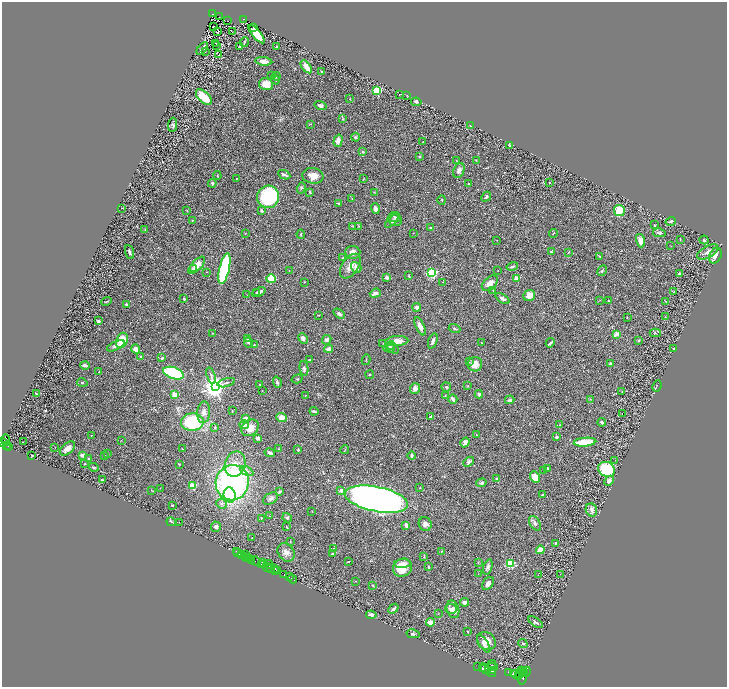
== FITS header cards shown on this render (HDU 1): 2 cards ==
NAXIS1  =                 1450
NAXIS2  =                 1369

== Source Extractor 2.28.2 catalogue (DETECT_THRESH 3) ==
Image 1450 x 1369 px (HDU 1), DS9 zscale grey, zoomed out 1/2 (1 PNG px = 2 x 2 image px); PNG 729 x 689 px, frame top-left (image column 2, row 1369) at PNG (2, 2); each listed source drawn as its Kron ellipse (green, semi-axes under 4 px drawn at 4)
Background 0.391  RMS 0.028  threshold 0.085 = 3 sigma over >= 5 px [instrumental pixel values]
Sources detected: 392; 53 cannot appear on this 1/2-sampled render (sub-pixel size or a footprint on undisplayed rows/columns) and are neither listed nor drawn; the other 339 listed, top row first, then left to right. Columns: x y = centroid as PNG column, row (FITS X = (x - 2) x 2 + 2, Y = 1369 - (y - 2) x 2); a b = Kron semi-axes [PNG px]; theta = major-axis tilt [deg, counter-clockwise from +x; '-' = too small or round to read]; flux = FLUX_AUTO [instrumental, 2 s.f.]
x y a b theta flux
213 14 3 2 - 79
219 17 2 1 - 2.5
244 19 3 2 - 44
228 21 2 1 - 1.4
213 26 2 1 - 1.9
254 28 3 3 - 11
218 31 2 1 - 44
232 32 2 1 - 1.3
257 34 11 4 -49 120
244 42 5 2 - 7
216 43 2 1 - 1.1
216 45 3 1 - 1.2
240 46 3 2 - 8.4
276 47 2 2 - 5.4
202 49 7 2 52 16
205 51 2 1 - 36
219 55 3 2 - 3.1
264 61 8 4 -6 40
306 67 7 4 -51 56
322 72 3 2 - 3.3
272 76 3 2 - 4.1
276 76 4 3 - 12
275 80 4 3 - 6.8
266 84 7 6 - 89
377 91 3 3 - 460
399 94 2 1 - 2.4
407 95 2 1 - 1.8
204 97 10 5 -44 120
350 99 2 2 - 2.6
416 102 5 3 - 17
321 105 6 4 -17 13
343 119 4 3 - 5
310 124 3 2 - 2.4
173 125 7 4 85 13
470 126 4 2 - 5.4
355 137 4 3 - 9
338 141 6 4 74 30
423 141 2 2 - 1.7
510 146 4 3 - 6.8
363 152 3 3 - 8.1
420 156 3 3 - 4.9
456 160 2 1 - 1.4
476 160 2 2 - 3.1
459 170 8 5 70 19
217 175 4 3 - 5.3
284 175 6 3 -26 15
313 176 10 8 -8 45
236 178 2 1 - 3
363 179 2 1 - 2.5
212 183 4 3 - 11
549 183 2 2 - 1.8
468 184 2 2 - 8.7
301 188 6 4 73 9.4
310 192 4 3 - 6.8
375 192 3 3 - 3.3
268 197 11 11 - 590
486 197 5 3 - 9.1
352 198 2 1 - 1.5
442 200 5 3 - 6.2
338 203 3 2 - 5
121 208 2 1 - 4.8
375 208 5 4 - 29
619 210 6 5 - 110
187 211 2 2 - 2.9
261 211 4 3 - 8.6
395 217 6 5 - 12
192 220 3 2 - 3.3
392 220 9 4 49 15
395 220 6 6 - 14
671 221 5 2 - 14
654 225 3 2 - 3.7
353 226 3 2 - 2.5
359 226 3 3 - 4.7
431 227 2 2 - 13
145 229 2 2 - 2.4
245 233 3 2 - 2.2
413 233 2 1 - 1.4
553 233 4 2 - 3
659 233 6 3 -12 9
301 234 4 3 - 6.4
680 239 3 2 - 2.2
497 240 2 1 - 1.4
704 240 4 3 - 7.7
640 241 7 4 -73 52
671 246 3 2 - 1.7
129 252 7 3 -70 9.8
353 252 8 6 -4 31
551 252 3 2 - 7.9
568 252 2 2 - 6.3
708 252 11 6 29 31
599 256 4 3 - 4.5
715 256 8 6 67 41
343 258 2 2 - 8.3
197 265 11 5 45 62
350 266 14 8 55 50
512 266 6 3 15 9.6
356 267 6 4 -53 33
193 269 4 3 - 9.4
224 269 16 5 77 650
289 271 2 1 - 1.3
498 271 2 1 - 2.7
602 271 6 3 62 8.2
207 272 2 2 - 5
432 273 3 3 - 760
679 273 3 3 - 7.8
409 276 3 2 - 4.1
387 277 2 2 - 47
516 278 2 2 - 140
271 279 5 4 - 90
304 282 2 2 - 3.9
443 282 2 2 - 2.5
490 283 9 6 43 41
493 291 2 2 - 2.5
673 291 2 1 - 2.2
257 292 4 3 - 6.8
259 292 7 4 24 17
375 293 5 3 - 19
247 295 3 2 - 2
529 295 6 5 - 58
184 299 3 3 - 6.6
502 299 8 3 -29 25
600 300 3 2 - 2.9
106 301 5 2 - 5.7
609 301 3 3 - 4.9
666 302 4 3 - 5.6
126 304 3 3 - 7.6
417 307 4 4 - 12
339 314 6 4 -34 14
319 315 3 2 - 2.1
627 317 2 2 - 2.2
665 317 3 2 - 2.8
98 321 3 2 - 8.5
420 326 10 4 -66 45
454 329 6 2 -18 5.5
212 333 2 2 - 2.8
655 333 5 4 - 7.7
616 334 4 2 - 40
303 338 5 4 - 20
247 339 3 2 - 2.4
122 340 8 5 68 110
327 340 5 4 - 15
639 340 3 3 - 7.3
397 341 12 5 5 68
433 341 8 3 71 20
248 343 5 4 - 7.7
383 343 2 2 - 2.6
482 343 3 1 - 2.3
550 343 5 2 - 9.6
254 344 3 2 - 2.4
116 346 9 4 25 25
389 346 6 4 40 10
390 348 5 4 - 9.7
393 348 6 4 -48 9.1
674 348 2 2 - 5.9
136 349 4 4 - 41
329 349 4 3 - 19
140 357 3 2 - 4.3
162 358 3 3 - 8.1
310 360 3 2 - 7.4
366 360 5 2 - 3.9
469 361 4 3 - 6
475 364 7 7 - 54
610 364 3 3 - 9.1
85 365 4 3 - 19
304 368 7 4 -82 16
99 372 2 2 - 15
173 373 10 5 -19 460
370 375 4 2 - 4.5
211 376 8 3 -71 9.7
297 379 5 3 - 6
277 382 6 3 -71 9.7
82 383 5 3 - 4.9
226 383 9 3 15 12
260 384 2 2 - 3.9
468 386 3 3 - 3.6
657 386 6 2 64 4.3
215 387 4 4 - 6400
446 387 5 4 - 8.6
415 388 5 5 - 26
262 390 2 1 - 2.5
622 391 2 2 - 1.6
36 394 4 2 - 5.2
174 394 2 2 - 160
479 394 4 3 - 12
305 395 2 2 - 3.5
445 395 2 2 - 3.3
453 399 5 2 - 26
590 399 4 3 - 4.7
510 400 5 3 - 13
232 411 4 2 - 2.6
314 411 4 2 - 7.5
204 412 11 6 84 33
622 413 2 1 - 1.1
431 416 4 2 - 9.4
281 418 5 4 - 47
246 419 3 2 - 45
192 422 11 8 3 340
602 422 4 3 - 11
244 425 5 4 - 24
560 425 2 2 - 3
215 428 3 2 - 6.5
250 428 9 7 39 55
91 435 2 2 - 3.6
477 435 3 2 - 2.2
557 437 4 4 - 8
258 438 3 3 - 18
6 440 5 3 - 780
121 440 3 2 - 1.5
23 442 2 1 - 4.7
465 442 5 4 - 18
585 442 11 3 5 210
2 443 3 2 - 660
6 445 2 2 - 250
9 446 3 2 - 290
55 447 2 1 - 1.2
67 448 9 5 40 33
182 449 2 2 - 1.9
279 449 3 2 - 3.1
298 449 3 2 - 5.8
345 450 4 1 - 3.1
108 453 2 2 - 2.1
270 453 5 3 - 14
32 455 2 1 - 2.6
82 455 4 3 - 15
105 456 4 2 - 2.9
411 456 4 2 - 11
89 459 4 3 - 7.2
615 460 2 1 - 1.8
469 462 6 4 45 15
85 464 3 2 - 2.7
179 464 3 2 - 2.5
235 464 13 10 74 70
94 467 5 3 - 7.6
547 468 4 2 - 4
607 469 9 7 -32 380
543 470 2 2 - 2.4
247 471 7 4 -30 18
535 477 6 4 -62 69
496 478 2 2 - 12
102 480 3 2 - 8.1
609 481 5 4 - 27
232 483 18 16 75 1400
481 483 5 4 - 12
192 486 3 3 - 270
160 488 2 1 - 1.3
420 488 2 2 - 2.5
152 490 4 1 - 2.1
341 490 2 2 - 37
280 492 3 3 - 12
230 495 7 6 - 240
542 495 4 3 - 3.8
271 498 8 5 31 17
376 499 32 12 -11 4600
222 504 5 5 - 15
172 505 2 2 - 4.8
591 510 7 5 -65 20
312 511 2 1 - 1.7
269 516 3 2 - 2.1
261 518 3 2 - 2.8
287 518 5 4 - 12
171 522 5 2 - 6.2
179 522 2 1 - 11
535 523 8 5 -57 16
425 524 7 6 - 27
406 525 4 2 - 18
216 527 5 5 - 17
287 527 3 2 - 3.4
252 538 3 2 - 2.2
290 542 4 2 - 2.8
555 543 4 2 - 6
333 548 3 2 - 2.5
540 550 4 3 - 47
236 551 2 1 - 18
441 551 3 2 - 3.7
286 552 10 7 -54 33
238 553 2 1 - 140
333 553 3 2 - 7
242 555 3 2 - 790
245 555 2 1 - 28
244 557 2 1 - 28
246 557 3 1 - 31
424 557 3 2 - 4.1
250 558 3 1 - 78
252 560 2 1 - 30
255 561 5 3 - 990
348 562 2 1 - 2.7
262 563 3 2 - 260
478 563 4 2 - 3.3
261 564 2 1 - 310
263 564 2 1 - 190
269 564 4 2 - 290
403 564 8 4 3 24
511 564 3 3 - 490
267 567 5 2 - 420
429 567 3 3 - 6.3
488 567 8 3 72 17
271 568 3 2 - 650
274 568 3 2 - 850
402 568 10 8 34 98
275 570 3 1 - 310
278 570 4 3 - 470
284 574 3 2 - 610
478 574 2 1 - 1.4
560 574 2 1 - 1.2
538 575 2 1 - 1.2
289 577 3 2 - 740
293 579 4 2 - 88
356 581 2 1 - 1.9
488 583 7 5 55 22
372 585 3 2 - 4.6
465 602 4 4 - 15
393 609 6 2 41 13
451 609 6 4 -6 28
453 609 9 6 -73 35
438 614 2 2 - 1.9
371 615 5 4 - 18
430 622 4 3 - 62
535 622 8 3 -34 13
467 632 2 2 - 3.5
413 634 6 3 -12 9.3
486 641 10 8 -40 44
523 643 5 3 - 7.7
484 644 10 4 -57 21
490 666 6 2 50 3000
478 667 2 1 - 180
492 667 5 3 - 3400
483 668 3 2 - 3200
485 669 7 4 -42 9000
493 671 4 3 - 2300
521 671 3 2 - 1300
508 672 2 1 - 120
523 672 4 2 - 2100
526 672 5 2 - 1300
492 673 4 3 - 2200
519 673 3 2 - 1500
513 674 3 2 - 2300
516 674 4 3 - 4200
518 676 3 2 - 2400
523 677 8 3 79 3200
At the frame edge (FLAGS 8, measured only in part): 1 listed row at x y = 2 443
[53 sub-pixel or undisplayed-footprint detections neither listed nor drawn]